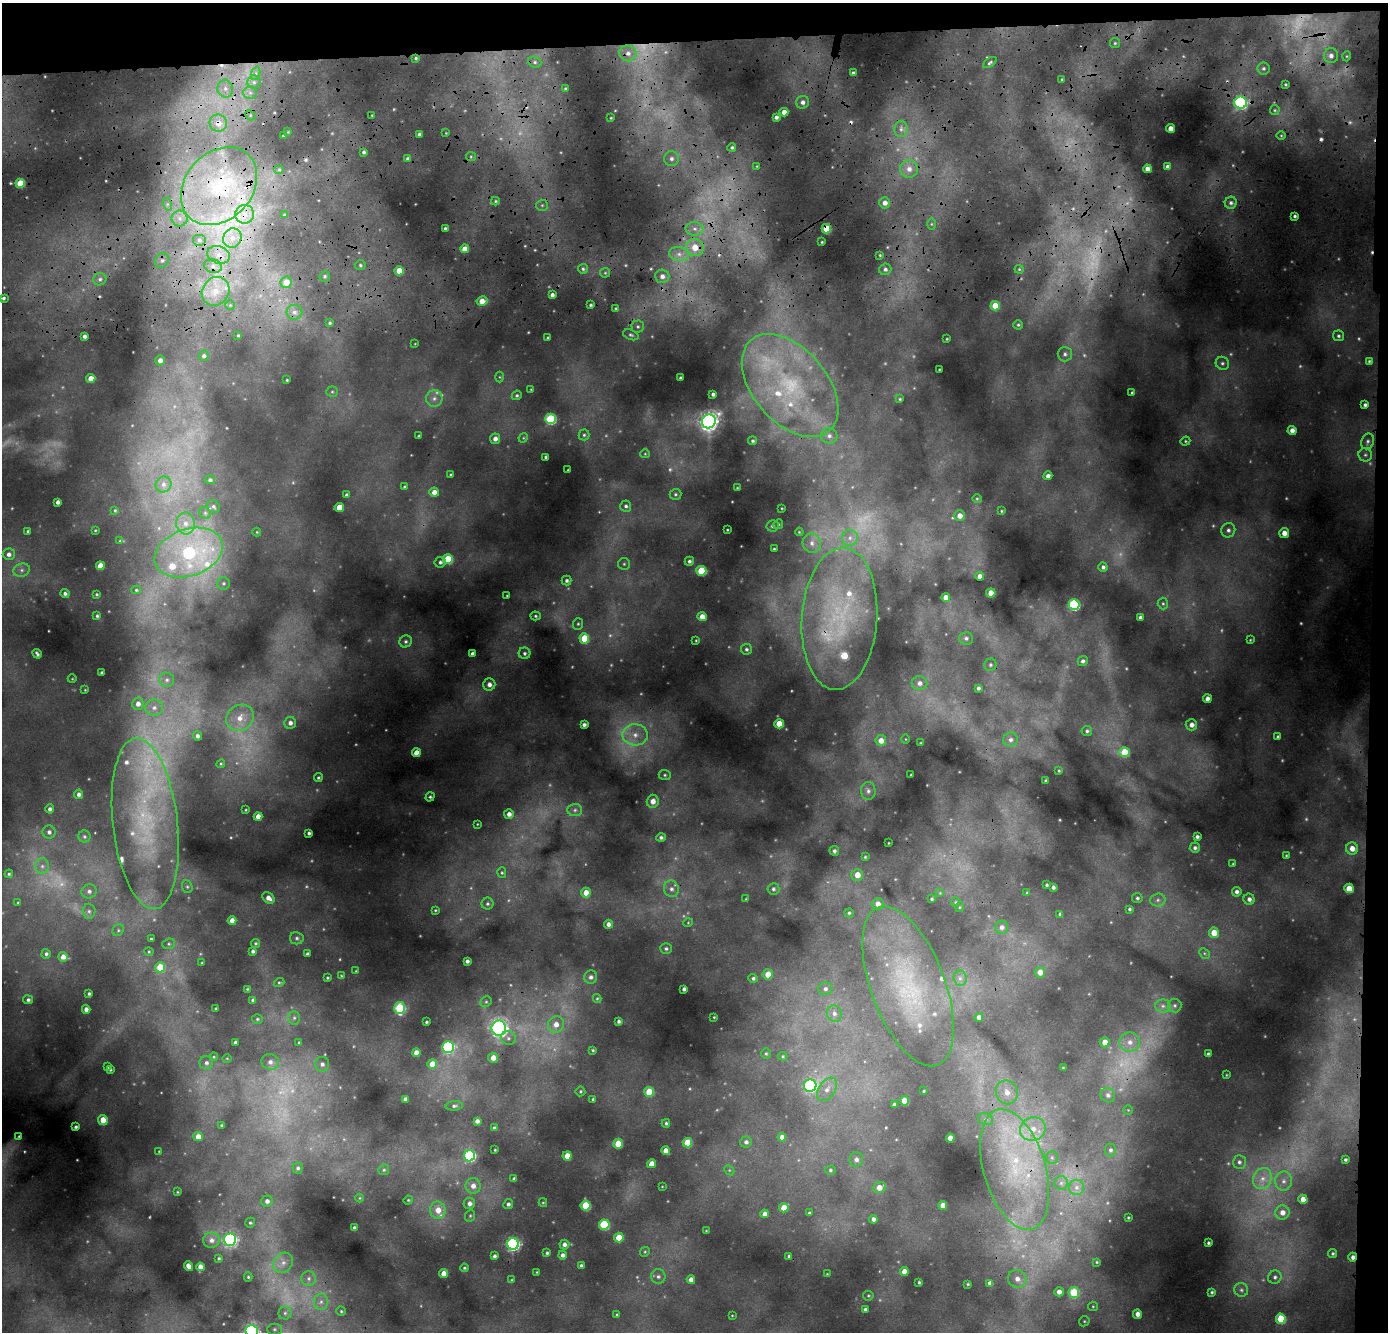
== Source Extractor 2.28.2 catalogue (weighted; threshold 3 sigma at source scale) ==
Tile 3 of 3 x 3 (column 3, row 1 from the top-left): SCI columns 2822-4207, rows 3223-4552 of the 4248 x 5114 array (HDU 1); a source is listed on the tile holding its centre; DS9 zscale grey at full resolution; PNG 1390 x 1334 px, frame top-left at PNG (2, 3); each listed source drawn as its Kron ellipse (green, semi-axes under 4 px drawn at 4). Shown black and unused: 5% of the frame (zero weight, under 3 of 4 exposures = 24% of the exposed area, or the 3 px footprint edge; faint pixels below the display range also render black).
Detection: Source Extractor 2.28.2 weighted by HDU 2 'WHT'; one run over the whole footprint, this tile lists its part. Background 0.114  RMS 0.011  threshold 0.0514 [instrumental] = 3 sigma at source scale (4.5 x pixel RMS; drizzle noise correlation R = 1.50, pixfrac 1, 0.05/0.05 arcsec/px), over >= 5 px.
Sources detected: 560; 47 too faint to see at this stretch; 9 cosmic-ray / hot-pixel residue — neither listed nor drawn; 19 inside a brighter listed object's ellipse — not listed separately; the other 485 listed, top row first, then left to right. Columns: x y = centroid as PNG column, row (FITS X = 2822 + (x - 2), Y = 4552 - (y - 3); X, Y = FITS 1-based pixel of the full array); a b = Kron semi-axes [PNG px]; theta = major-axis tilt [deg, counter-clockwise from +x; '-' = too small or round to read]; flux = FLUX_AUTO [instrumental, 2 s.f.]
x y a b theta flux
1115 43 5 5 - 1.8
628 53 8 8 - 7.7
1331 56 7 7 - 6.4
1347 56 5 3 - 1.2
416 58 3 3 - 1.7
535 62 7 5 -22 2.9
990 63 8 4 34 2.6
1263 68 6 6 - 3
256 73 7 4 72 3.3
853 73 4 3 - 2.6
1062 79 3 2 - 1
254 82 6 6 - 4.9
1286 84 3 3 - 1.4
565 88 3 2 - 1.4
225 89 9 8 - 7.6
250 93 7 6 - 4.8
803 102 6 6 - 5.4
1241 103 6 6 - 240
1275 110 5 4 - 1.8
784 112 4 4 - 9.1
250 115 6 4 -47 2.2
372 115 3 2 - 0.9
776 117 4 3 - 3.6
611 118 3 2 - 0.9
218 123 8 8 - 16
1171 128 4 4 - 9.5
901 129 8 6 87 5.2
288 132 3 2 - 1
446 133 2 2 - 0.85
419 134 3 3 - 3.2
1281 135 5 3 - 1.2
283 136 3 3 - 2.5
732 147 4 4 - 2.3
364 152 4 3 - 2.5
471 157 5 4 - 1.6
408 159 4 3 - 3.4
671 159 7 7 - 5.3
757 166 4 3 - 0.99
1168 167 4 4 - 5.1
909 169 9 9 - 9.3
1147 169 4 4 - 8.3
279 170 5 3 - 1.3
20 183 4 4 - 44
219 186 43 33 47 140
495 201 4 4 - 1.6
885 203 5 5 - 7.4
1231 203 6 5 - 3.5
167 204 6 4 -72 2.5
542 205 6 5 - 2.6
245 214 9 9 - 12
284 215 3 2 - 0.88
1295 216 3 3 - 2.4
180 218 8 8 - 6.9
931 224 6 4 90 1.8
445 228 3 3 - 1.7
695 229 9 6 -1 6.7
826 229 5 4 - 38
232 238 10 9 - 12
199 240 7 6 - 4.4
822 242 3 2 - 0.98
695 247 9 8 - 21
465 249 4 4 - 14
679 254 10 7 -9 8.5
218 255 11 8 -18 12
880 255 4 3 - 1.2
162 260 8 6 59 5.1
360 265 5 5 - 2.2
213 266 9 6 -15 6.9
583 269 5 5 - 2.3
885 269 6 6 - 4
1019 269 4 4 - 1.3
399 271 5 4 - 21
605 273 5 5 - 1.6
325 276 5 5 - 2.2
662 276 7 6 - 6.8
100 279 6 6 - 3.7
286 282 6 5 - 17
215 291 15 13 51 27
552 295 4 3 - 3.8
3 298 3 3 - 2.1
482 301 5 4 - 14
230 305 5 5 - 1.7
591 305 3 3 - 1.8
995 306 5 4 - 25
616 308 4 3 - 1.2
294 312 8 7 - 6.2
329 323 4 3 - 1.8
1018 325 5 4 - 1.7
638 326 6 6 - 2.6
238 335 3 3 - 1.2
631 335 8 5 -22 2.3
84 336 4 3 - 3.8
1338 336 5 5 - 2.4
548 338 3 3 - 1.6
947 339 3 2 - 1
415 344 4 2 - 0.74
1065 354 7 7 - 3.6
204 356 5 4 - 3
160 360 5 5 - 6.6
1369 361 4 4 - 1.6
1222 363 7 6 - 3.2
939 369 2 2 - 0.81
500 377 5 3 - 1.2
91 378 4 4 - 13
680 378 3 3 - 1.6
287 380 3 3 - 1.2
790 386 60 37 -49 180
531 389 3 3 - 0.93
332 392 5 5 - 2
1132 393 3 3 - 1.4
713 394 4 3 - 3.3
517 395 5 4 - 2
434 398 8 8 - 6.3
900 399 4 4 - 1.3
1365 405 4 3 - 3.2
550 419 5 5 - 93
709 421 7 6 - 550
1292 430 4 4 - 7
584 435 5 5 - 2.2
419 436 3 2 - 1.2
829 436 8 7 - 5.4
523 438 5 4 - 1.2
495 439 5 5 - 5.8
753 441 4 4 - 2
1185 441 5 4 - 1.5
1368 441 8 6 67 3.5
645 454 5 4 - 1.2
1365 455 7 6 - 3.1
546 457 3 3 - 2.3
568 470 2 2 - 0.8
451 475 3 2 - 1.2
1048 476 4 4 - 4.9
210 480 5 4 - 2.7
163 484 8 7 - 5.2
404 487 3 3 - 1.5
737 488 3 2 - 0.84
434 492 5 4 - 11
675 494 6 5 - 2.1
346 495 3 3 - 2.4
977 499 5 4 - 1.4
58 502 4 3 - 4.1
213 506 7 5 -45 2.8
626 506 5 5 - 2.9
339 507 4 4 - 22
782 508 3 2 - 0.79
115 510 3 2 - 1.2
1001 511 3 3 - 1.1
205 513 6 5 - 2.4
959 516 5 5 - 8.9
186 523 11 9 -84 12
778 524 5 4 - 1.6
772 526 6 5 - 2.9
95 530 3 2 - 0.91
727 530 3 2 - 0.85
1228 530 7 7 - 4.7
28 531 3 3 - 1.9
257 532 4 4 - 1.2
799 532 4 3 - 1
1284 533 5 5 - 10
850 538 8 8 - 6.6
120 541 3 3 - 1.4
812 543 10 9 - 8.6
774 549 3 3 - 1.2
189 552 35 23 19 200
9 554 6 5 - 5.5
448 559 5 5 - 46
689 561 5 4 - 2.8
440 562 5 5 - 3.3
624 564 6 6 - 2.3
100 566 4 4 - 22
1103 567 4 4 - 3
22 570 8 6 15 4.4
701 571 5 5 - 55
980 576 4 4 - 8.5
567 580 5 5 - 3.1
223 583 6 6 - 2.6
136 590 5 4 - 1.5
65 593 4 4 - 2.9
991 593 4 4 - 18
96 594 3 3 - 1.4
507 595 3 2 - 0.92
946 597 4 4 - 11
1163 604 6 5 - 2.1
1074 605 5 5 - 130
97 616 3 3 - 1.6
535 616 5 4 - 1.9
702 617 4 4 - 11
1140 617 4 3 - 3
839 619 71 37 86 140
578 624 6 5 - 2
584 638 5 5 - 40
966 638 7 6 - 3.6
696 640 3 3 - 1.1
1250 640 3 3 - 0.93
406 641 6 6 - 2.8
746 649 5 5 - 2.5
524 653 6 6 - 2.6
37 654 5 3 - 2.5
472 654 4 4 - 4.5
1083 661 5 4 - 3.5
990 665 6 5 - 2.6
102 673 3 3 - 2
72 679 4 3 - 0.89
167 680 7 7 - 4.3
919 683 8 7 - 6.4
489 684 6 6 - 6.3
978 688 4 3 - 2.9
85 690 3 2 - 0.76
1207 699 4 4 - 7.9
138 704 6 5 - 7.1
154 708 9 8 - 6.9
240 718 14 12 36 19
290 723 6 5 - 5.3
779 724 4 4 - 24
584 725 4 3 - 3.6
1191 725 6 5 - 6.4
1087 731 5 5 - 2.5
635 735 12 10 -2 16
197 736 4 4 - 4.2
1278 737 3 3 - 1.9
906 739 4 3 - 0.86
881 740 5 5 - 11
1010 740 7 7 - 5
921 743 4 3 - 0.89
1124 752 5 5 - 36
416 753 4 4 - 13
221 764 4 4 - 1.3
1059 771 3 3 - 1.3
665 775 6 5 - 2.3
911 775 3 2 - 0.83
318 778 5 4 - 1.8
1046 780 3 3 - 1.8
868 791 9 7 -89 4.9
79 794 4 4 - 4.3
430 797 5 4 - 1.9
653 801 6 6 - 9.2
50 809 4 4 - 3.4
246 810 4 2 - 0.89
575 810 7 6 - 3.5
509 814 5 5 - 5.9
258 816 4 4 - 10
145 824 86 32 -84 200
477 824 3 2 - 0.92
49 832 6 6 - 3.9
309 833 3 3 - 2.6
84 836 6 6 - 2.3
661 837 5 4 - 2.9
1197 837 3 3 - 2.8
888 843 3 2 - 0.8
1195 848 5 5 - 2.8
1352 848 6 6 - 10
834 851 5 4 - 3
1286 856 4 3 - 1.2
865 857 4 4 - 1.5
1233 864 3 3 - 0.92
42 866 8 6 89 4.8
502 873 5 4 - 1.6
9 874 4 4 - 2
857 875 6 6 - 15
1047 885 3 3 - 1.7
187 887 6 5 - 2.1
1053 887 3 3 - 2.8
1349 888 5 4 - 17
671 889 8 7 - 5.8
773 889 6 5 - 2.9
89 891 7 7 - 5
1237 892 5 5 - 3.8
586 893 5 5 - 14
940 893 4 4 - 1
1027 893 3 3 - 1.2
268 898 6 5 - 7.8
1137 898 5 5 - 2.5
746 899 3 3 - 0.93
932 899 3 3 - 1.6
1249 899 5 5 - 4.6
1158 900 8 6 2 4.1
955 902 4 4 - 1.2
18 903 4 3 - 1.1
487 904 6 6 - 2.3
878 904 6 5 - 7.7
960 907 5 3 - 0.98
1129 909 3 3 - 1.9
435 910 3 2 - 1.1
89 911 7 6 - 3.9
849 913 5 4 - 2.2
1060 914 3 3 - 1.9
232 921 4 4 - 11
688 923 5 3 - 1
608 924 4 4 - 5.5
1002 927 6 6 - 5.2
118 930 6 5 - 2.3
1214 933 5 5 - 19
297 938 7 6 - 3.2
151 939 3 3 - 1.7
255 943 4 4 - 1.7
169 944 6 5 - 2.1
666 949 6 5 - 2.6
253 951 4 3 - 3.1
149 952 4 4 - 1.3
1204 953 6 4 -45 2
46 954 5 4 - 2.6
307 954 4 3 - 3.4
63 957 5 5 - 8
467 961 4 3 - 3.2
202 963 3 2 - 0.85
160 967 5 5 - 33
356 971 3 3 - 0.87
1040 972 5 5 - 9.8
768 974 5 5 - 15
342 976 4 4 - 1.2
591 977 6 6 - 4.2
327 978 3 2 - 1.3
753 978 4 4 - 2.4
960 978 8 6 -88 4.6
279 982 5 4 - 1.6
908 986 84 37 -69 160
247 989 3 2 - 1.2
684 989 4 4 - 3.3
825 989 7 6 - 4.1
89 994 3 3 - 2
597 998 4 4 - 1.4
28 1000 5 4 - 2.8
253 1000 4 3 - 2.8
486 1002 6 5 - 2
1175 1005 7 7 - 2.8
1163 1006 8 6 0 4
399 1008 6 5 - 81
86 1009 4 4 - 4.9
216 1009 3 3 - 2.1
834 1013 8 7 - 5.6
714 1017 3 2 - 0.95
979 1017 4 4 - 4.8
294 1018 7 5 89 3
257 1019 5 4 - 1.8
619 1021 4 3 - 2.7
426 1022 3 3 - 1.7
556 1024 8 8 - 11
499 1028 7 7 - 350
508 1038 7 7 - 4.7
1105 1042 5 5 - 12
1130 1042 10 9 - 12
235 1043 4 3 - 4.4
299 1043 4 3 - 1.7
448 1047 6 6 - 160
593 1050 3 3 - 1.5
416 1053 4 4 - 9.6
766 1054 5 5 - 1.7
1208 1054 3 3 - 1.6
783 1056 5 4 - 1.4
214 1057 4 4 - 1.1
227 1058 4 3 - 0.89
493 1058 5 5 - 11
270 1062 9 7 -16 6.4
206 1063 7 7 - 4.2
322 1064 7 7 - 4.4
432 1064 5 5 - 17
107 1067 4 3 - 2
1063 1068 3 2 - 0.84
110 1070 3 3 - 1.6
1226 1075 3 2 - 0.72
810 1086 6 6 - 190
827 1089 13 8 56 9.7
580 1091 5 5 - 1.7
924 1091 3 2 - 0.86
649 1092 5 5 - 30
1007 1092 12 10 -70 14
1108 1095 7 7 - 4.3
405 1099 4 4 - 6.4
593 1099 3 3 - 1.4
904 1101 4 4 - 26
894 1105 4 3 - 3.6
454 1106 8 4 4 2.8
1128 1110 4 4 - 1.4
986 1119 8 6 -19 3.6
103 1120 5 4 - 18
477 1121 4 4 - 4.6
666 1123 4 3 - 1.9
221 1125 3 2 - 1.2
76 1127 3 3 - 2.1
494 1128 4 4 - 2.6
1033 1129 13 11 23 21
19 1136 3 2 - 0.83
198 1137 4 4 - 11
782 1137 4 4 - 7.5
950 1138 4 4 - 14
746 1142 5 5 - 3.8
687 1143 5 5 - 34
618 1144 5 5 - 27
495 1150 3 2 - 1.1
1110 1150 6 6 - 3.1
159 1151 3 2 - 0.77
666 1151 4 4 - 13
470 1156 5 5 - 130
567 1156 4 4 - 17
1052 1158 6 5 - 2.5
856 1159 7 7 - 5
1345 1160 3 3 - 1.9
1239 1162 7 6 - 3.5
652 1164 4 4 - 14
298 1168 5 5 - 2.9
1015 1169 62 31 -74 170
384 1170 6 5 - 2
729 1170 6 4 -45 1.6
830 1170 5 4 - 2
514 1179 4 4 - 3.2
1262 1179 11 9 64 11
1283 1181 9 8 - 6.9
1061 1183 7 7 - 3.6
473 1186 8 7 - 8.7
662 1187 3 2 - 0.74
879 1187 7 5 23 11
1076 1187 7 7 - 5.2
177 1192 4 3 - 1
360 1198 4 3 - 0.85
1303 1199 4 4 - 13
408 1200 4 4 - 1.4
267 1201 6 5 - 5
543 1202 4 4 - 1.3
469 1203 6 5 - 6.1
508 1204 5 4 - 3.4
586 1205 5 5 - 53
943 1205 4 4 - 11
784 1208 4 4 - 17
438 1210 8 8 - 14
1282 1212 7 7 - 9.2
809 1213 3 3 - 1.5
765 1214 4 4 - 8.2
470 1216 6 5 - 1.8
1128 1218 3 2 - 0.89
873 1219 4 4 - 3.7
250 1223 5 5 - 1.9
604 1225 5 5 - 69
354 1228 3 3 - 2.6
706 1231 3 2 - 0.77
619 1237 5 4 - 24
211 1240 8 7 - 6.9
230 1240 6 6 - 220
1208 1243 3 3 - 2
513 1244 6 6 - 240
564 1244 5 5 - 5.3
645 1252 5 4 - 1.3
547 1253 4 3 - 2
1333 1253 4 4 - 1.9
562 1255 4 4 - 4.1
494 1256 4 3 - 2.9
789 1256 4 4 - 2.1
1353 1257 4 4 - 5.5
219 1258 3 3 - 1.6
1097 1262 3 2 - 1.1
283 1263 11 9 51 9.1
581 1265 3 3 - 1.9
188 1266 5 4 - 7.9
200 1267 4 4 - 9.6
464 1268 4 4 - 1.6
904 1271 4 4 - 10
537 1272 3 2 - 0.81
444 1274 4 4 - 15
827 1274 4 3 - 0.85
248 1277 4 4 - 1.6
658 1277 7 7 - 3.8
1275 1277 7 6 - 3.6
309 1278 7 7 - 4.7
1017 1279 9 8 - 8.2
511 1280 4 3 - 1.2
691 1280 4 4 - 7.3
919 1282 3 3 - 2
990 1283 4 4 - 6
968 1284 3 2 - 1.2
1241 1290 7 6 - 3.6
1059 1292 5 4 - 7.9
1074 1292 5 5 - 44
1212 1292 3 3 - 1.8
868 1296 5 4 - 1.6
321 1302 8 7 - 5.5
1093 1306 5 4 - 1.5
865 1310 4 4 - 3.7
341 1311 4 4 - 1.4
285 1313 6 6 - 3.7
1137 1314 4 4 - 6.9
617 1315 3 3 - 1
732 1315 3 2 - 0.87
1281 1319 5 5 - 47
1084 1321 5 5 - 1.6
274 1329 7 5 1 2.6
252 1331 6 6 - 240
Overlapping masked pixels (flux is a lower limit): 9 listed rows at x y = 1241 103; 218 123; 219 186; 245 214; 826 229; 695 247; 839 619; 1015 1169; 1353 1257
Isophote crosses this tile's border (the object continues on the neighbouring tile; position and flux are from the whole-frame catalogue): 1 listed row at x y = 252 1331